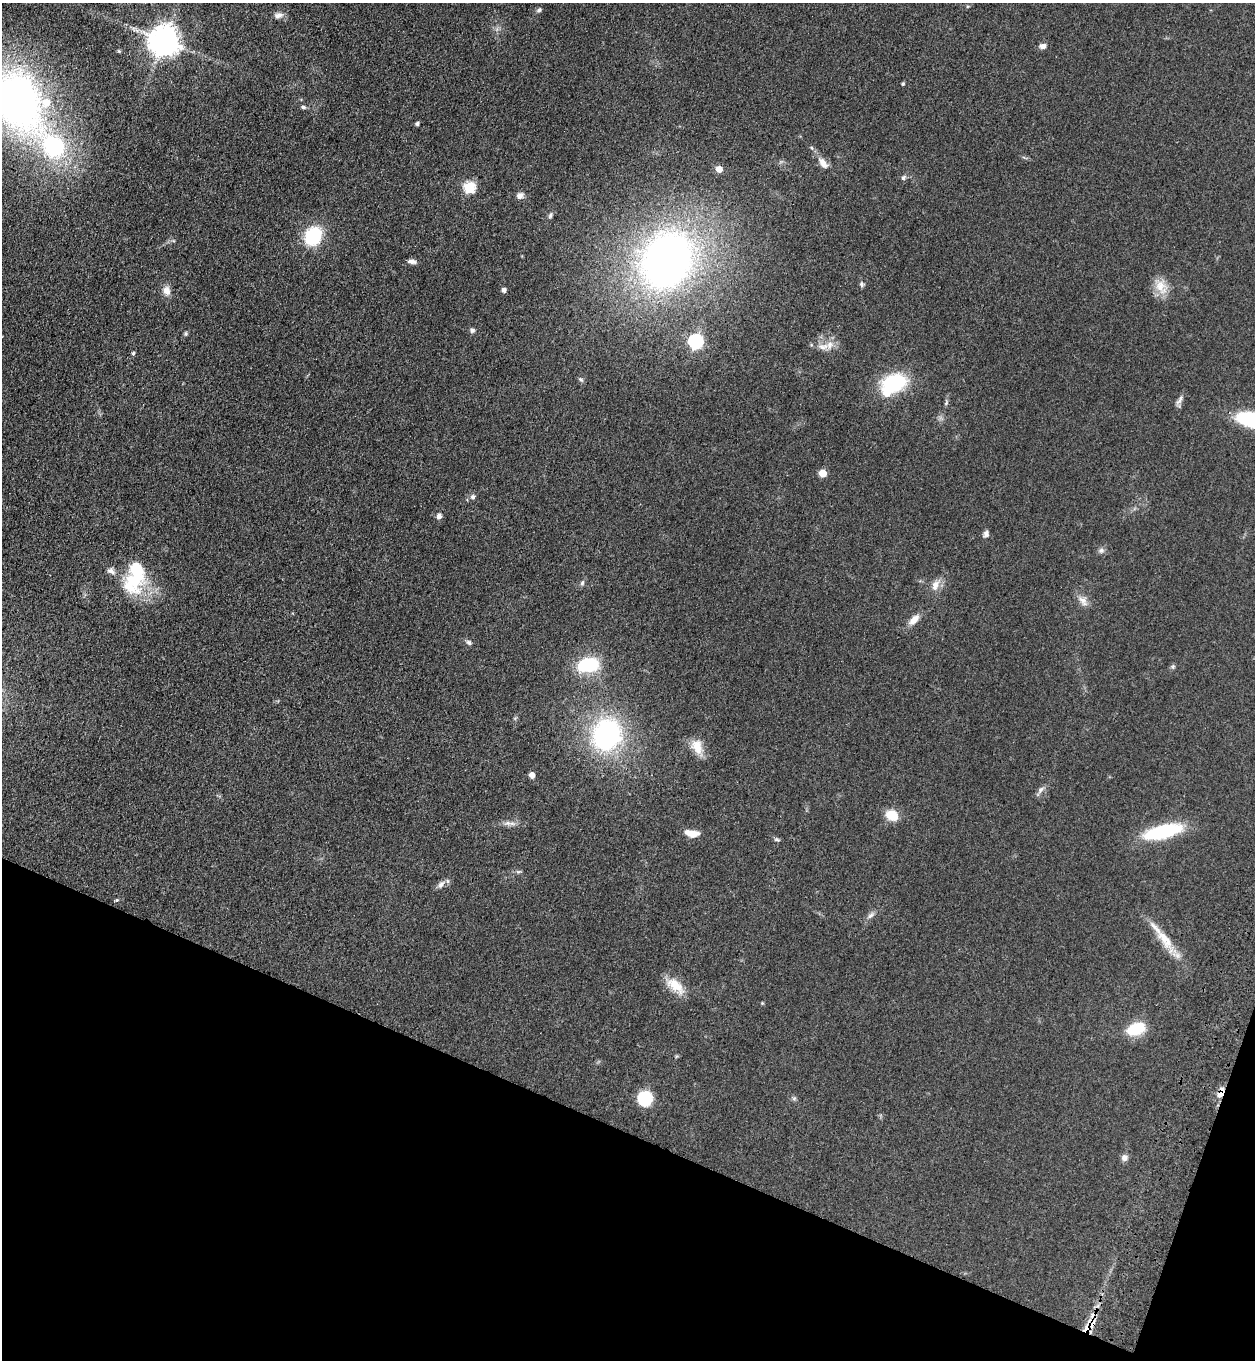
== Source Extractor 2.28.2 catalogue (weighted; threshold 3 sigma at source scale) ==
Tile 15 of 4 x 4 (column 3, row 4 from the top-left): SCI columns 2887-4139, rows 54-1411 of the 5644 x 5536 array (HDU 1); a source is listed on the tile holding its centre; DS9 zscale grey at full resolution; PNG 1257 x 1362 px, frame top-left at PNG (2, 3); no overlay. Shown black and unused: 18% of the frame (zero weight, under 3 of 4 exposures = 6% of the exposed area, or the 3 px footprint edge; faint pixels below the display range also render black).
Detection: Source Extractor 2.28.2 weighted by HDU 2 'WHT'; one run over the whole footprint, this tile lists its part. Background 0.0772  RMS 0.0071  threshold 0.0318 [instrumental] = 3 sigma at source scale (4.5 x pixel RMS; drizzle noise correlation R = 1.50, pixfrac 1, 0.05/0.05 arcsec/px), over >= 5 px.
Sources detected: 70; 5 inside a brighter listed object's ellipse — not listed separately; the other 65 listed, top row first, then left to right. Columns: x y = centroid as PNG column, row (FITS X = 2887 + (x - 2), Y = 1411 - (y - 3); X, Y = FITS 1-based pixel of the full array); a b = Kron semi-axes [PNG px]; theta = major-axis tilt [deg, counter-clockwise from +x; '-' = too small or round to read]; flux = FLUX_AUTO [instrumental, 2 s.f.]
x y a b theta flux
539 10 6 5 - 1.2
278 15 11 8 13 3.5
164 41 9 9 - 1100
1043 46 8 6 10 3.2
119 51 4 4 - 0.84
903 84 4 4 - 1
19 102 54 37 -64 340
303 107 6 4 -3 1.3
417 124 4 4 - 1.5
53 146 24 19 -52 75
812 148 5 3 - 0.82
823 163 17 8 -55 5.7
719 169 5 5 - 8
903 178 7 6 - 1.4
469 187 6 6 - 59
520 196 10 7 36 3
550 216 7 5 73 1.3
313 236 20 16 58 35
667 261 47 37 66 410
412 262 11 5 -6 2.6
861 284 7 5 -68 1.5
1161 287 22 14 -64 11
504 290 4 4 - 2.8
167 291 13 10 -87 4.8
472 330 6 6 - 1.6
186 334 6 4 -85 0.97
696 341 6 6 - 120
823 347 17 8 7 5.8
133 353 4 4 - 1.2
581 380 8 5 -40 1.3
894 383 27 18 14 43
1180 399 16 5 59 2.6
822 473 5 5 - 13
473 497 6 6 - 1.9
439 516 7 6 - 2.8
986 534 9 7 77 2.2
1101 550 7 6 - 1.9
133 581 38 30 89 39
582 583 8 5 73 1.5
935 585 14 9 63 5.5
1083 601 15 8 -54 4.9
914 620 15 8 46 6.2
469 642 8 6 -31 1.8
588 665 24 15 10 36
1173 667 6 4 -72 1
607 735 23 20 67 130
697 747 19 13 -70 10
532 775 5 4 - 5.8
1041 790 12 6 54 2.5
892 815 13 10 -27 13
508 823 8 6 -10 2.4
1163 832 43 14 14 48
692 833 15 7 -9 8.7
777 840 7 4 -1 1.1
518 872 7 4 -19 1.2
441 884 12 7 49 3.2
870 915 11 6 48 2.4
1165 939 33 13 -54 16
675 985 25 12 -41 13
762 1003 5 4 - 0.66
1136 1029 18 11 20 26
1221 1092 16 7 68 5.8
645 1098 15 14 - 22
1124 1158 8 8 - 2.9
1087 1327 23 8 63 12
Overlapping masked pixels (flux is a lower limit): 2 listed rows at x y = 1221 1092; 1087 1327
Isophote crosses this tile's border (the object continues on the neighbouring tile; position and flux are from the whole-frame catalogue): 1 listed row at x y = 19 102